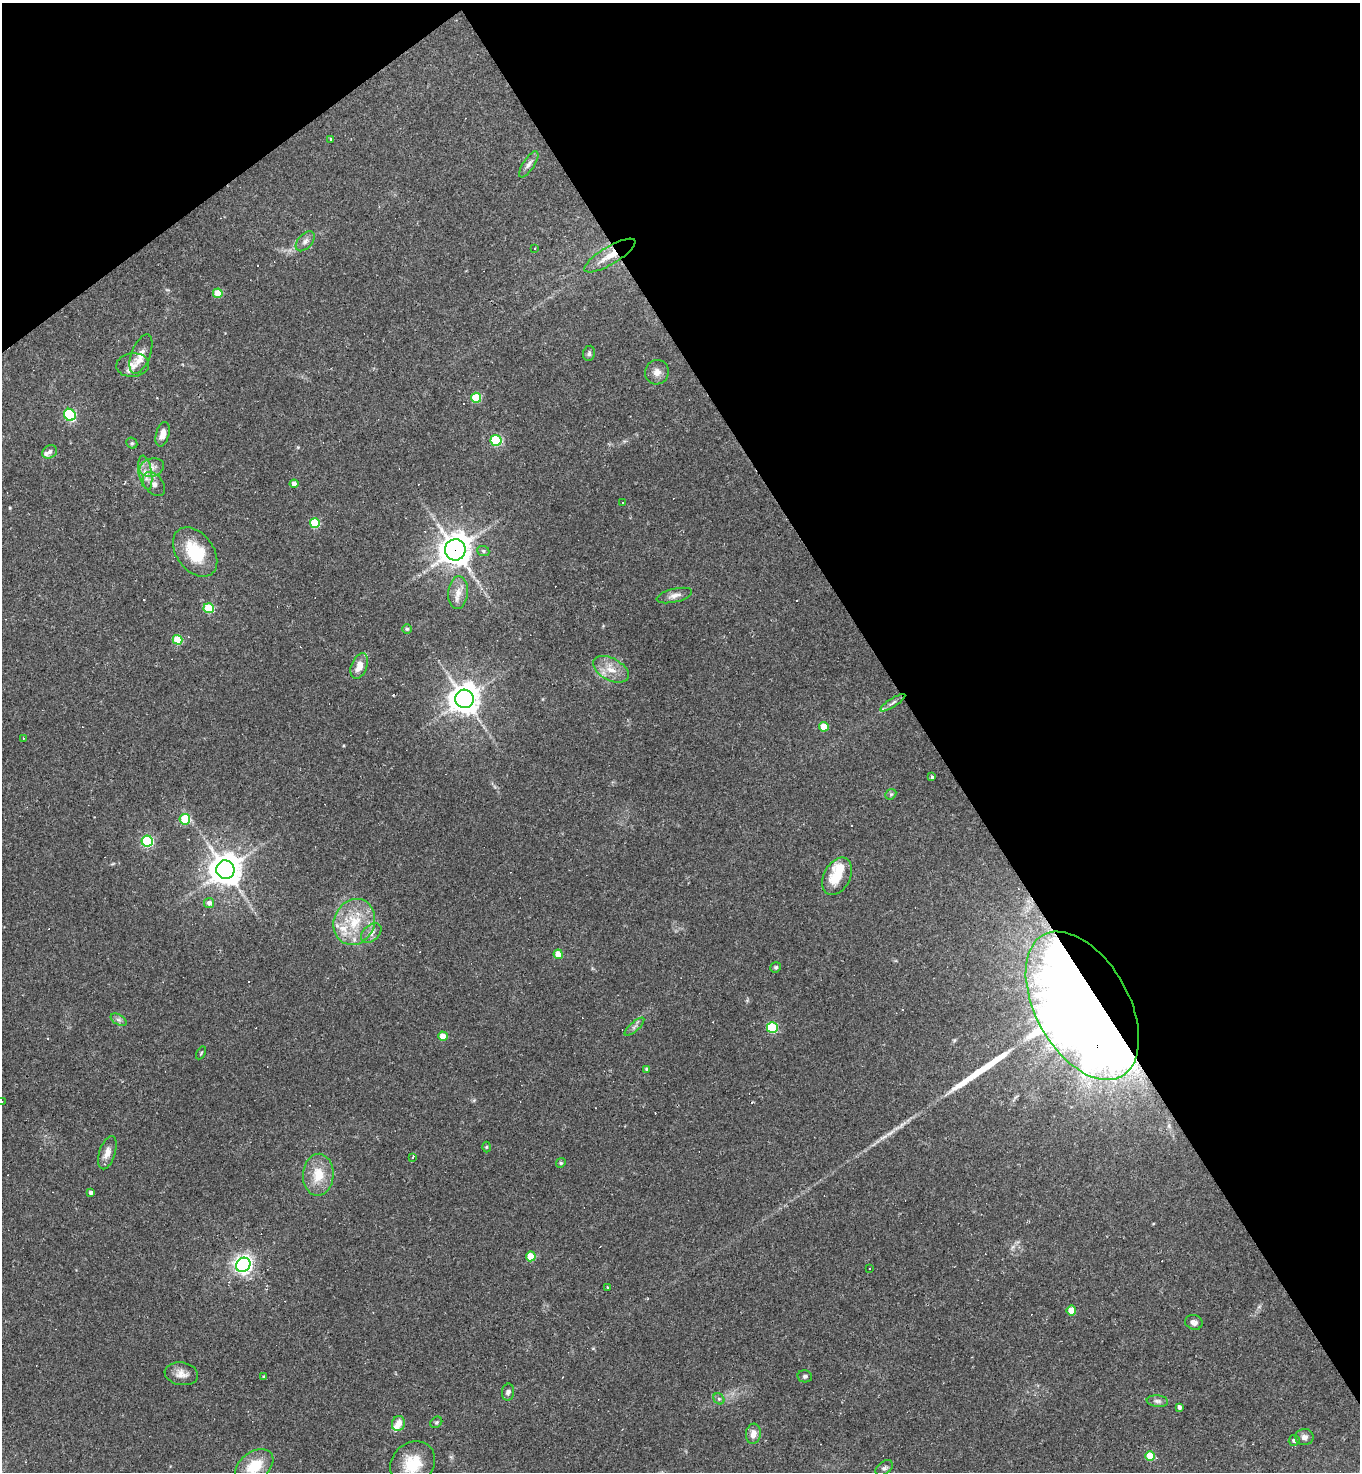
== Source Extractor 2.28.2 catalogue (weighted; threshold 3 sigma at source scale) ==
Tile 3 of 4 x 4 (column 3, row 1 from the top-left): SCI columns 3007-4364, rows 4411-5880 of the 5875 x 5880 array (HDU 1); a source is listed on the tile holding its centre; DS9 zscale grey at full resolution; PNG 1362 x 1474 px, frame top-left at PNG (2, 3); each listed source drawn as its Kron ellipse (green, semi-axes under 4 px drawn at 4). Shown black and unused: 36% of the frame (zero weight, under 2 of 3 exposures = <1% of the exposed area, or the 3 px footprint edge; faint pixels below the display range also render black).
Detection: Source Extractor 2.28.2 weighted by HDU 2 'WHT'; one run over the whole footprint, this tile lists its part. Background 0.0409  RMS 0.0046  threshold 0.0207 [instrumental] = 3 sigma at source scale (4.5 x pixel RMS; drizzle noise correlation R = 1.50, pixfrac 1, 0.05/0.05 arcsec/px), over >= 5 px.
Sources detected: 112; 1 inside a brighter object's white glare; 22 cosmic-ray / hot-pixel residue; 1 long thin detection or spike segment (spike, bleed or trail) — neither listed nor drawn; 5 inside a brighter listed object's ellipse — not listed separately; the other 83 listed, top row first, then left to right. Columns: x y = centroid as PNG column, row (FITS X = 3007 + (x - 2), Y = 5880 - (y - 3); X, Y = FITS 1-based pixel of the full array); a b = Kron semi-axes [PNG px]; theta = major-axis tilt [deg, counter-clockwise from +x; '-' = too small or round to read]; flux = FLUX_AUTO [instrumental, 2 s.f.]
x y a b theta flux
330 139 4 2 - 0.38
529 164 15 5 57 2
305 241 12 7 48 2
535 249 3 3 - 2.1
610 255 29 9 31 8.3
218 293 5 5 - 9.4
589 353 8 6 81 1.2
141 354 20 9 69 4.3
133 365 16 12 4 4.5
657 372 12 11 - 3.3
476 398 5 5 - 18
70 415 6 5 - 57
163 434 12 6 74 3.5
496 440 5 5 - 31
132 443 6 5 - 0.73
50 452 8 6 33 1.5
152 468 12 9 16 3.6
145 473 17 6 -80 3.8
154 484 13 9 -50 3.2
294 484 4 4 - 3.7
622 502 2 2 - 0.38
315 523 5 5 - 22
455 550 10 10 - 650
483 551 6 5 - 0.83
195 552 27 18 -53 19
458 593 16 10 85 4.8
674 596 18 6 13 2.7
209 608 5 5 - 23
407 629 5 4 - 0.7
177 640 5 5 - 16
359 666 13 7 68 5.3
611 669 19 11 -28 6.5
464 699 9 9 - 620
893 703 14 4 32 1.6
824 727 5 4 - 9.2
23 738 3 2 - 0.26
932 777 3 3 - 1.1
891 794 6 4 43 0.62
185 819 5 5 - 18
147 841 5 5 - 52
225 870 9 9 - 780
837 876 20 13 62 12
209 903 5 5 - 1.9
354 922 23 20 65 17
371 933 12 8 42 2.7
558 954 5 4 - 7.7
776 967 5 5 - 0.79
1082 1006 81 46 -61 1900
119 1020 9 5 -30 1.3
634 1027 12 4 41 1.6
772 1028 5 5 - 31
443 1036 5 4 - 7.5
201 1053 7 3 59 0.46
646 1069 3 3 - 0.76
2 1102 3 2 - 0.42
486 1147 5 3 - 0.46
107 1153 17 8 73 3.7
413 1157 3 3 - 3.7
561 1163 5 4 - 0.59
318 1175 21 15 87 11
91 1192 4 3 - 1.4
531 1256 5 5 - 15
243 1265 8 6 45 220
870 1268 3 2 - 0.87
607 1287 3 2 - 0.29
1071 1311 5 4 - 10
1194 1322 9 7 -19 1.8
181 1374 17 11 -9 4
805 1376 7 6 - 1.2
264 1377 3 3 - 0.79
508 1392 8 6 84 1.6
719 1399 6 5 - 0.81
1157 1401 10 5 -6 1.5
1179 1407 4 3 - 1.3
436 1422 6 5 - 0.72
398 1424 7 6 - 4.1
753 1434 10 7 83 3.5
1304 1437 9 8 - 2
1294 1440 5 5 - 1.2
1150 1456 5 5 - 12
413 1464 24 20 47 14
254 1466 21 14 36 13
884 1468 10 6 36 1.4
Overlapping masked pixels (flux is a lower limit): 3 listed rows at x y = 610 255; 455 550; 1082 1006
Isophote crosses this tile's border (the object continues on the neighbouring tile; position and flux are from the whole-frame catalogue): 3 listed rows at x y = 2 1102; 413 1464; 254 1466